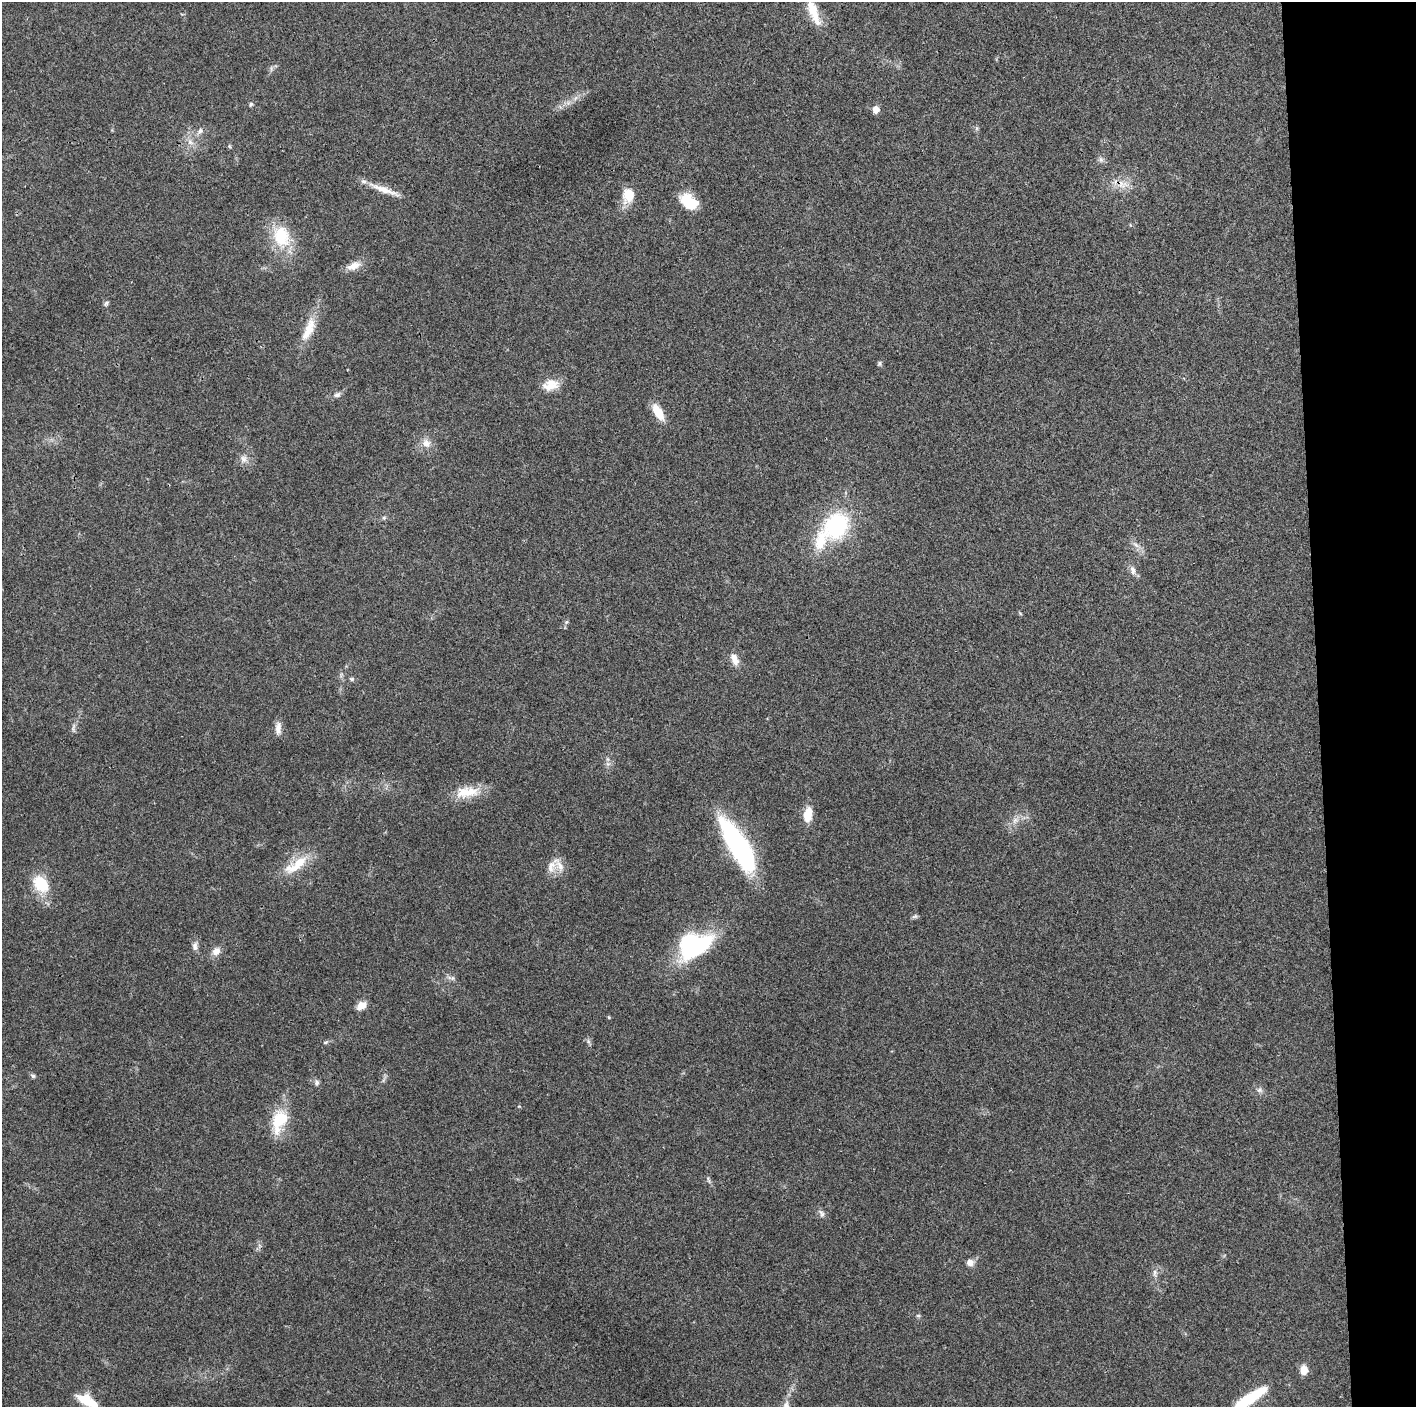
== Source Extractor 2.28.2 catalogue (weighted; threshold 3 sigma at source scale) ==
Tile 6 of 3 x 3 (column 3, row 2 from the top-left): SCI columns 2829-4242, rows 1412-2816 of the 4243 x 4225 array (HDU 1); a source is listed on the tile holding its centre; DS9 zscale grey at full resolution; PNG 1418 x 1409 px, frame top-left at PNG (2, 2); no overlay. Shown black and unused: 7% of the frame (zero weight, under 3 of 4 exposures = <1% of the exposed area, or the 3 px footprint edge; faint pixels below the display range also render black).
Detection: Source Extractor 2.28.2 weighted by HDU 2 'WHT'; one run over the whole footprint, this tile lists its part. Background 0.0192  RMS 0.0039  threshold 0.0176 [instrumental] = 3 sigma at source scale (4.5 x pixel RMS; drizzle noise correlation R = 1.50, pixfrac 1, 0.05/0.05 arcsec/px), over >= 5 px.
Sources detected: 63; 2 inside a brighter object's white glare — not listed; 2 inside a brighter listed object's ellipse — not listed separately; the other 59 listed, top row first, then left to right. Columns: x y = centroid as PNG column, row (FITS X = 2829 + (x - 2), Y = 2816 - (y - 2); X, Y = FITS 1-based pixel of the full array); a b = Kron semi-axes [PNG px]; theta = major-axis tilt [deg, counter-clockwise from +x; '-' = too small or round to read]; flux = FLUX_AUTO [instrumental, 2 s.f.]
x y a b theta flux
813 12 37 11 -69 8.8
251 104 6 5 - 0.72
876 109 6 5 - 4.1
200 131 9 6 55 1.5
190 142 8 6 -68 1.7
229 146 6 3 -71 0.44
1101 159 8 6 -69 1.1
1122 184 17 12 -13 4.8
385 190 41 7 -20 5.9
628 195 18 14 86 6.9
692 204 20 12 1 7.5
281 236 30 22 -74 15
353 266 18 9 20 4
106 303 8 5 44 0.75
309 329 37 12 66 8.3
879 363 6 5 - 0.67
550 385 20 13 16 5.8
337 395 9 5 7 1.3
658 412 17 8 -59 7.6
426 443 12 11 - 3.3
244 459 10 8 -87 2.1
384 517 6 4 1 0.62
836 526 26 21 54 40
1136 545 10 5 -35 1.5
1133 570 13 7 -73 2
566 622 6 4 70 0.62
734 659 16 8 -68 3.5
352 679 7 5 20 0.67
73 728 16 4 -90 1.2
278 728 16 7 88 2.8
607 759 6 4 -71 0.71
467 792 33 14 6 9.4
808 814 14 8 81 7.3
1015 820 10 6 54 1.8
739 847 51 15 -58 82
296 865 39 13 35 11
560 866 19 10 -60 3.9
41 884 17 11 -51 15
914 916 9 4 1 0.78
195 946 11 7 -80 1.8
696 947 47 18 33 35
216 951 11 9 44 3
451 978 12 5 -8 1.3
361 1006 12 8 34 3.6
588 1041 7 4 -72 0.78
326 1042 6 4 12 0.62
33 1076 7 5 -26 0.75
317 1083 8 6 89 1.2
1259 1090 8 7 - 1.3
279 1121 32 17 69 14
708 1180 9 3 -77 0.74
822 1214 12 6 -69 1.4
970 1262 9 8 - 2.2
1155 1273 11 5 86 1.5
918 1316 6 5 - 0.64
1304 1370 11 9 -85 3.5
1250 1398 41 10 33 17
87 1401 24 10 -28 9.6
786 1405 11 8 84 1.8
Isophote crosses this tile's border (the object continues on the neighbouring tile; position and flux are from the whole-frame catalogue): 3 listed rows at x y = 1250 1398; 87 1401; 786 1405
Unlisted compact peaks at least as high as the median listed source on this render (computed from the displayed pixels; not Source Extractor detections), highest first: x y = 609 1017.